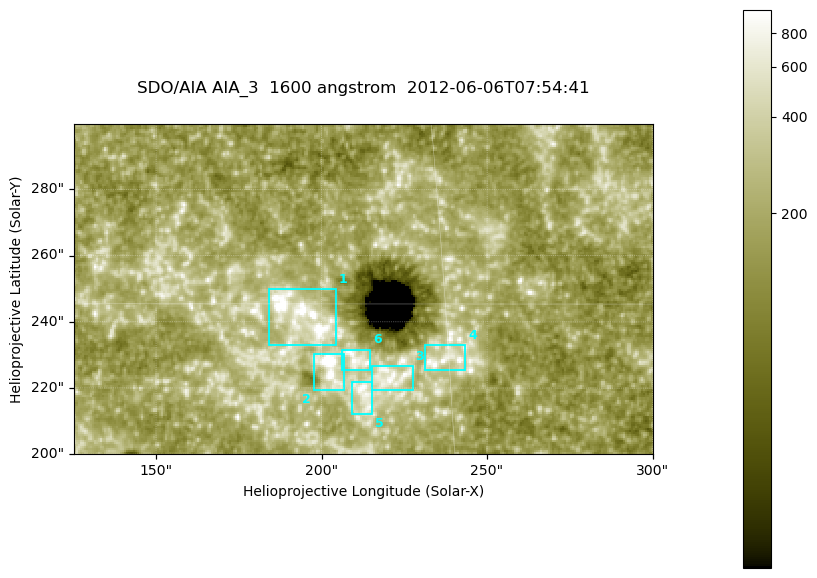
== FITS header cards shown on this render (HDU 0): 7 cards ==
TELESCOP= 'SDO/AIA '
INSTRUME= 'AIA_3   '
WAVELNTH=                 1600
WAVEUNIT= 'angstrom'
DATE-OBS= '2012-06-06T07:54:41.12'
CTYPE1  = 'HPLN-TAN'
CTYPE2  = 'HPLT-TAN'

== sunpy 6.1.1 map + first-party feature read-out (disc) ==
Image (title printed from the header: SDO/AIA AIA_3  1600 angstrom  2012-06-06T07:54:41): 287 x 164 px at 0.609 arcsec/px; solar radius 946 arcsec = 1552 px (partial field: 0.6% of the solar disc is inside the frame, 100% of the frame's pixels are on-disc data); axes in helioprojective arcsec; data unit not stated in the header (colour bar unlabelled)
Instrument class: DISC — disc imager (sunpy class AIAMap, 1600 A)
Bright regions (active regions / flare kernels): reference = the on-disc median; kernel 3 px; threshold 5 sigma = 342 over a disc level ~185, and >= 1.15x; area >= 47 px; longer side >= 3 px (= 1.8 arcsec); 6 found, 6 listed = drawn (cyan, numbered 1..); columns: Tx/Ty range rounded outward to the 2 arcsec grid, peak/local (2 s.f.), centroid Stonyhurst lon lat
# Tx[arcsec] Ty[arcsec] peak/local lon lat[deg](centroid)
1 184..206 232..250 8 +12 +15
2 196..208 218..232 18 +13 +14
3 214..228 218..228 5 +14 +14
4 230..244 224..234 4.9 +15 +14
5 208..216 212..222 5.1 +13 +13
6 206..216 224..232 4.6 +13 +14